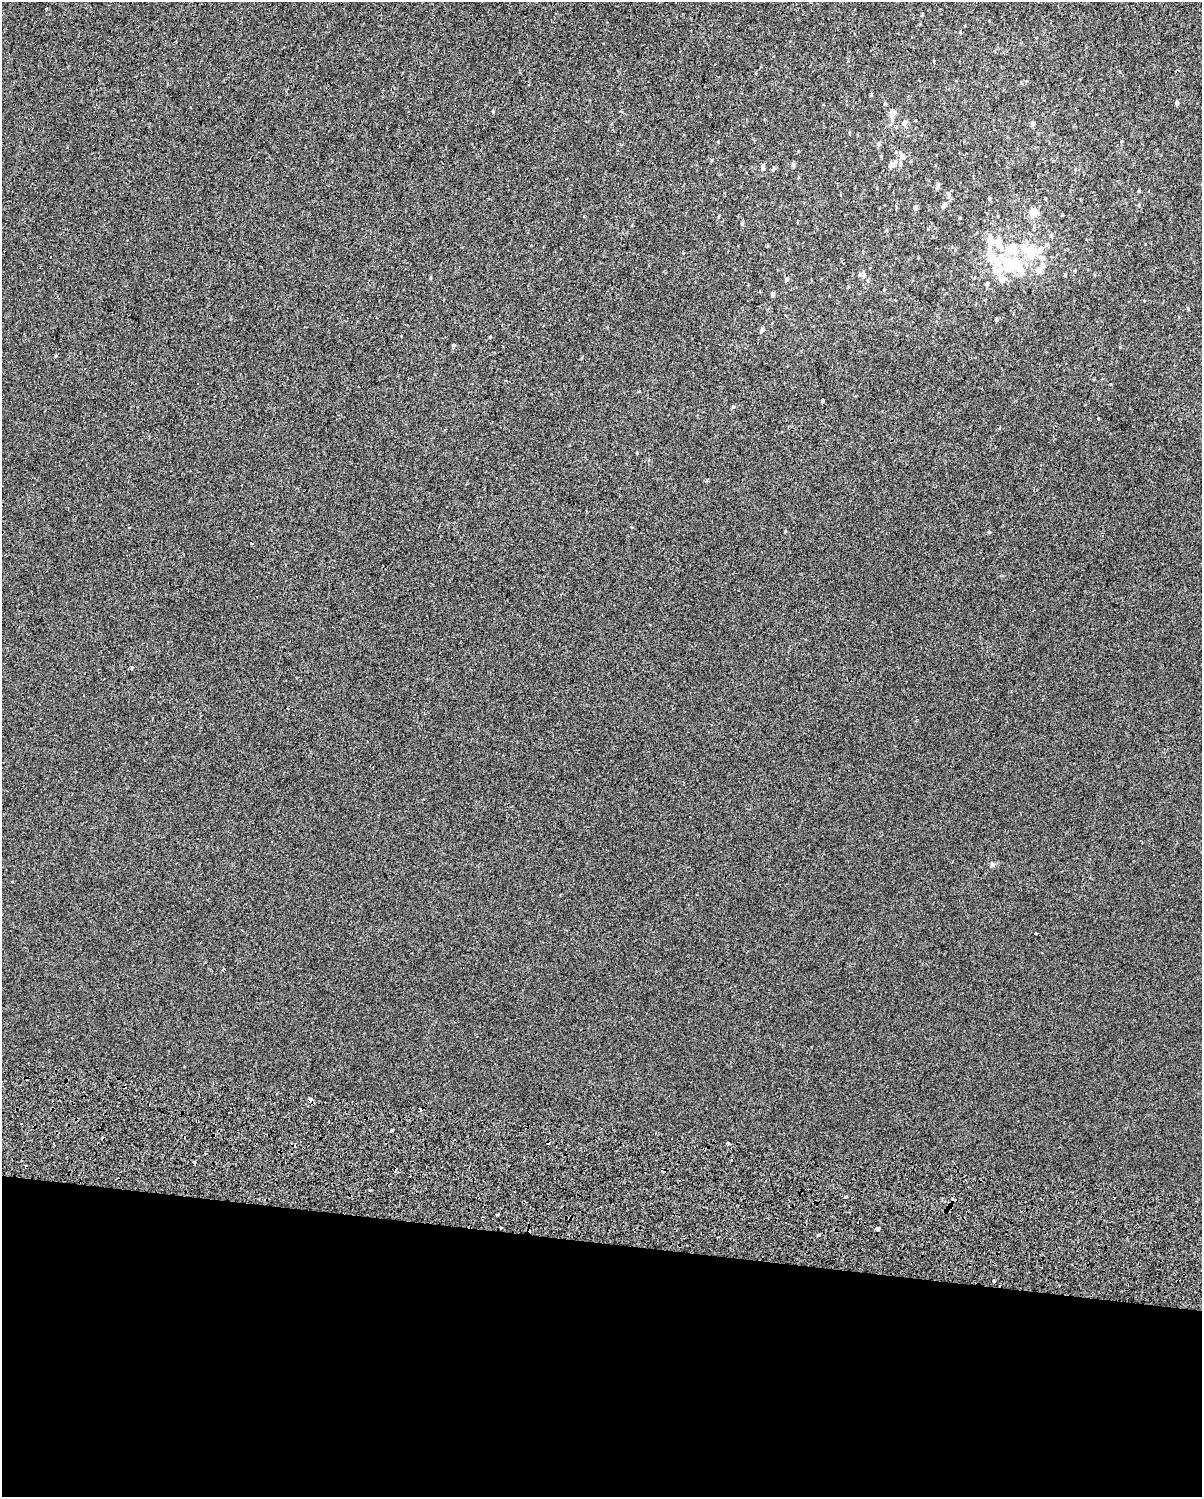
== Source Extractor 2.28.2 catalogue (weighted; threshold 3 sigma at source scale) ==
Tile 10 of 4 x 3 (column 2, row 3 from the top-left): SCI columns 1342-2541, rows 382-1876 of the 5091 x 5303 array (HDU 1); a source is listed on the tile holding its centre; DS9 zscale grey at full resolution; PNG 1204 x 1499 px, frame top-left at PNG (2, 2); no overlay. Shown black and unused: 17% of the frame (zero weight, under 2 of 3 exposures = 11% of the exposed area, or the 3 px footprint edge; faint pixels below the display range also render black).
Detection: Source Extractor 2.28.2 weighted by HDU 2 'WHT'; one run over the whole footprint, this tile lists its part. Background -0.00165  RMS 0.0067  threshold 0.03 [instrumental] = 3 sigma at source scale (4.5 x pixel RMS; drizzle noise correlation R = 1.50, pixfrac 1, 0.0396/0.0396 arcsec/px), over >= 5 px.
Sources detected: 68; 2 inside a brighter object's white glare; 7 cosmic-ray / hot-pixel residue — not listed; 9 inside a brighter listed object's ellipse — not listed separately; the other 50 listed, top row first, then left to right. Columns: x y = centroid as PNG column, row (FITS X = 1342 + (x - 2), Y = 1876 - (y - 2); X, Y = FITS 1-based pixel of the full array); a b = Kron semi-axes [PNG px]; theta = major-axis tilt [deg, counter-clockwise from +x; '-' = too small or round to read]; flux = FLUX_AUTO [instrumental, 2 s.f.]
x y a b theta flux
1177 103 4 4 - 1.3
885 104 5 4 - 0.73
893 112 10 7 -10 2.6
904 123 6 6 - 2.1
1033 123 5 4 - 1.8
879 144 6 4 -25 0.98
902 157 9 6 -25 2.2
900 163 6 5 - 1.2
793 165 6 4 88 1.3
891 165 6 6 - 2.2
763 167 6 4 83 2.2
773 169 6 4 66 0.92
937 188 8 5 74 1.4
949 195 8 4 89 1.3
944 205 7 5 42 1.6
915 208 4 4 - 2.3
1033 213 5 5 - 15
960 218 4 3 - 0.55
742 223 5 4 - 0.78
797 223 3 2 - 0.59
1051 236 6 4 -69 1
990 239 16 10 -65 7.2
1008 249 8 7 - 7.5
1032 252 10 9 - 14
990 256 26 14 -32 15
1042 258 8 7 - 2.5
1042 266 8 6 61 3
1038 270 6 6 - 3.8
1021 273 10 6 -90 2.8
1065 275 4 4 - 0.56
864 276 7 4 88 1.2
786 279 5 5 - 1.2
1002 279 6 5 - 7.5
987 285 6 4 90 1.1
772 294 5 4 - 1.4
996 320 4 4 - 0.73
762 330 7 4 58 1.1
453 345 5 4 - 0.79
822 401 5 3 - 2
733 407 5 4 - 0.73
1098 418 3 3 - 3.7
132 668 4 3 - 1.1
310 1100 4 3 - 9.5
391 1130 3 3 - 1
548 1142 3 3 - 2.3
194 1161 3 3 - 0.9
500 1227 3 2 - 0.69
877 1229 4 3 - 9.4
818 1235 4 2 - 1.1
994 1280 3 3 - 2.2
Overlapping masked pixels (flux is a lower limit): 2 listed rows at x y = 310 1100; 548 1142
Unlisted compact peaks at least as high as the median listed source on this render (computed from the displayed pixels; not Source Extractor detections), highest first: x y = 992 865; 989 532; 493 111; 1188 309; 430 278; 718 142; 1145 244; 639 391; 1120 347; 1139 205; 960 32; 631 527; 798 151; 884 290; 989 199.